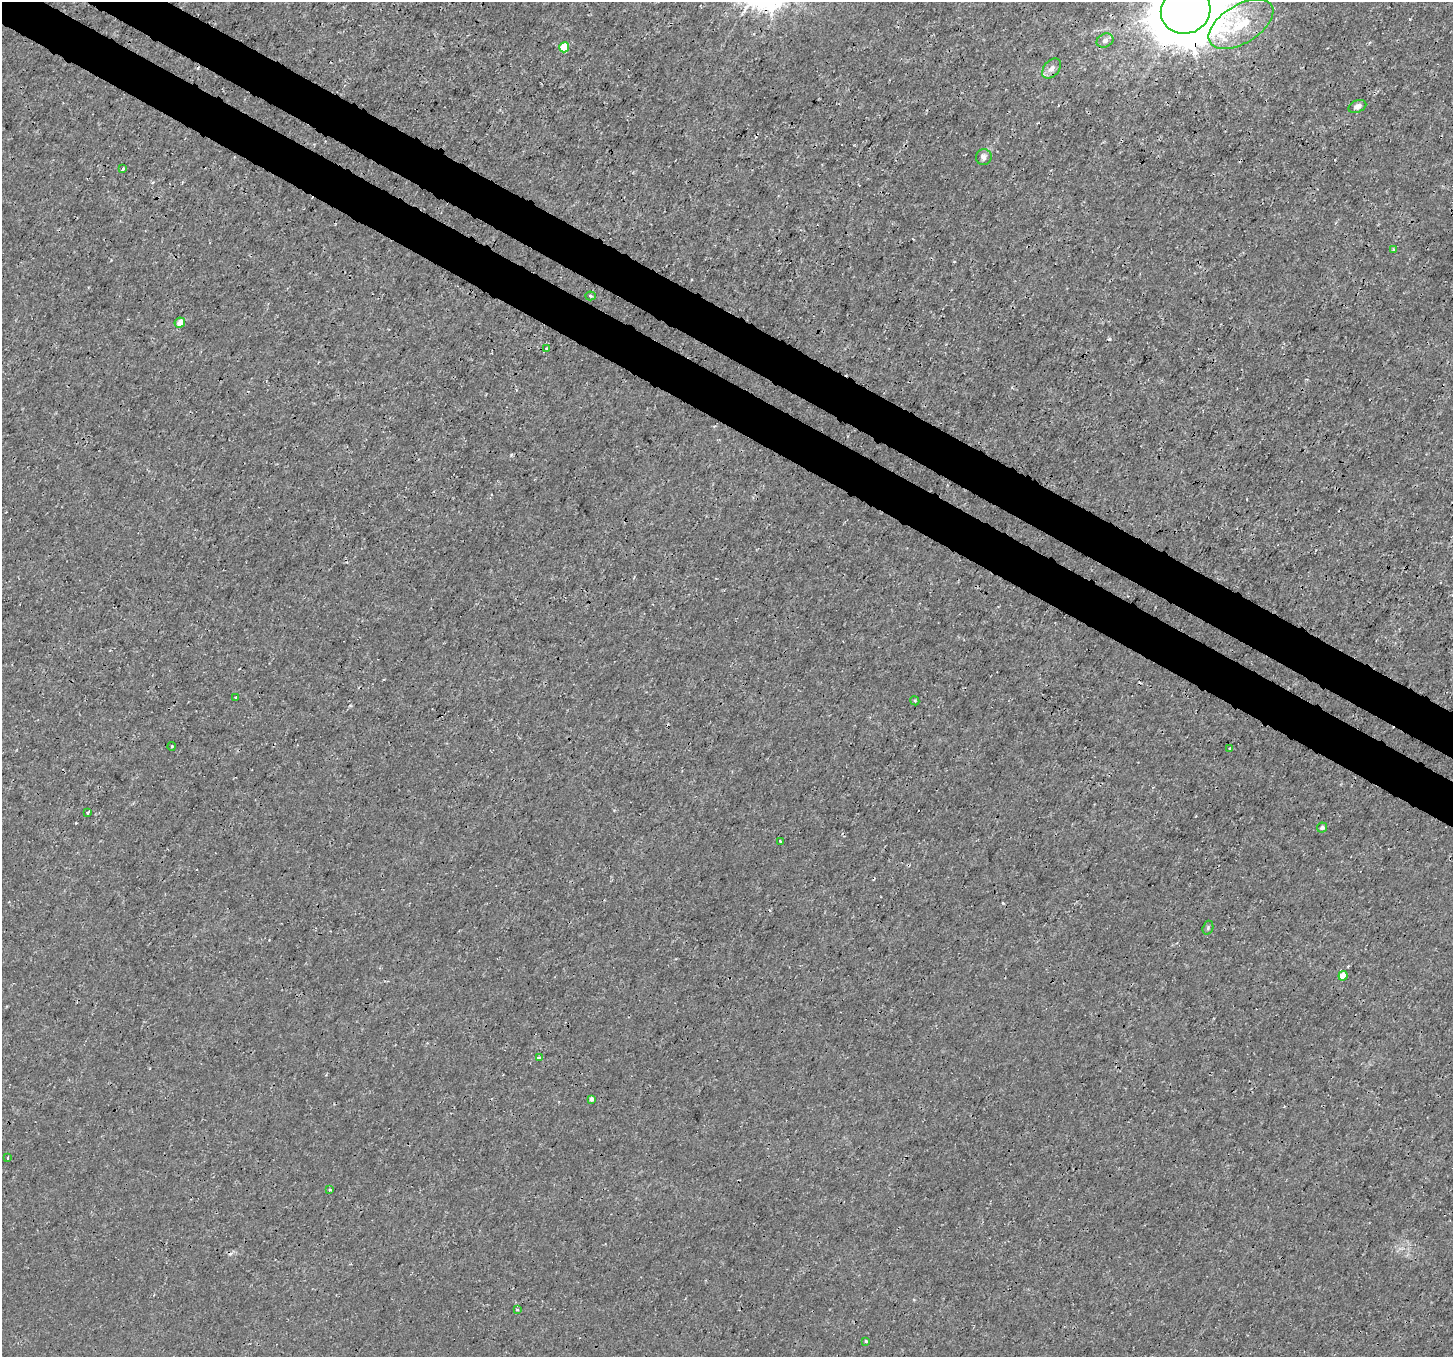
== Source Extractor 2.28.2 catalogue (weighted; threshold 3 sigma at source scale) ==
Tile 11 of 4 x 4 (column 3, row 3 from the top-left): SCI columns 2935-4385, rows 1601-2955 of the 5878 x 5975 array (HDU 1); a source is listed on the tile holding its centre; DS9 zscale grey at full resolution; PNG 1455 x 1359 px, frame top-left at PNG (2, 2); each listed source drawn as its Kron ellipse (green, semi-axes under 4 px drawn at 4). Shown black and unused: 6% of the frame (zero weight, under 3 of 4 exposures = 5% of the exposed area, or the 3 px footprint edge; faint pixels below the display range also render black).
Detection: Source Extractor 2.28.2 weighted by HDU 2 'WHT'; one run over the whole footprint, this tile lists its part. Background -9.67e-05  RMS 0.001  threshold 0.0045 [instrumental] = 3 sigma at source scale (4.5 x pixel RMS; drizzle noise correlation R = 1.50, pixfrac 1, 0.0396/0.0396 arcsec/px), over >= 5 px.
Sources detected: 30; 3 cosmic-ray / hot-pixel residue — neither listed nor drawn; the other 27 listed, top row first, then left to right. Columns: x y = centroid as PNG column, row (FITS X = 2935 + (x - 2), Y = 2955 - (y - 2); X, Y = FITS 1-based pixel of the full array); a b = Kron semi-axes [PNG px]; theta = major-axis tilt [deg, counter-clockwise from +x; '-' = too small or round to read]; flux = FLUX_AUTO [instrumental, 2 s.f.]
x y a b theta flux
1186 11 25 22 18 890
1241 24 36 19 31 4.5
1105 41 9 6 25 0.38
564 47 5 5 - 3
1052 69 11 7 51 0.61
1357 106 9 6 22 0.43
984 157 8 7 - 0.39
122 169 3 3 - 0.52
1394 249 4 4 - 0.13
591 296 5 4 - 0.15
180 323 5 5 - 0.88
546 349 4 3 - 0.18
236 697 4 2 - 0.086
915 701 5 3 - 0.11
172 746 4 2 - 0.081
1230 749 3 3 - 0.17
88 813 4 3 - 0.24
1322 828 5 5 - 0.24
780 841 3 2 - 0.084
1208 928 7 5 71 0.18
1343 976 5 4 - 1.7
539 1058 3 3 - 0.21
591 1099 4 4 - 0.34
8 1158 3 2 - 0.083
330 1190 3 3 - 0.16
517 1310 3 3 - 0.62
866 1341 3 3 - 0.17
Overlapping masked pixels (flux is a lower limit): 1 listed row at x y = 1186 11
Isophote crosses this tile's border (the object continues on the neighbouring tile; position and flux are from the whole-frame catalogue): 1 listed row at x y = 1186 11